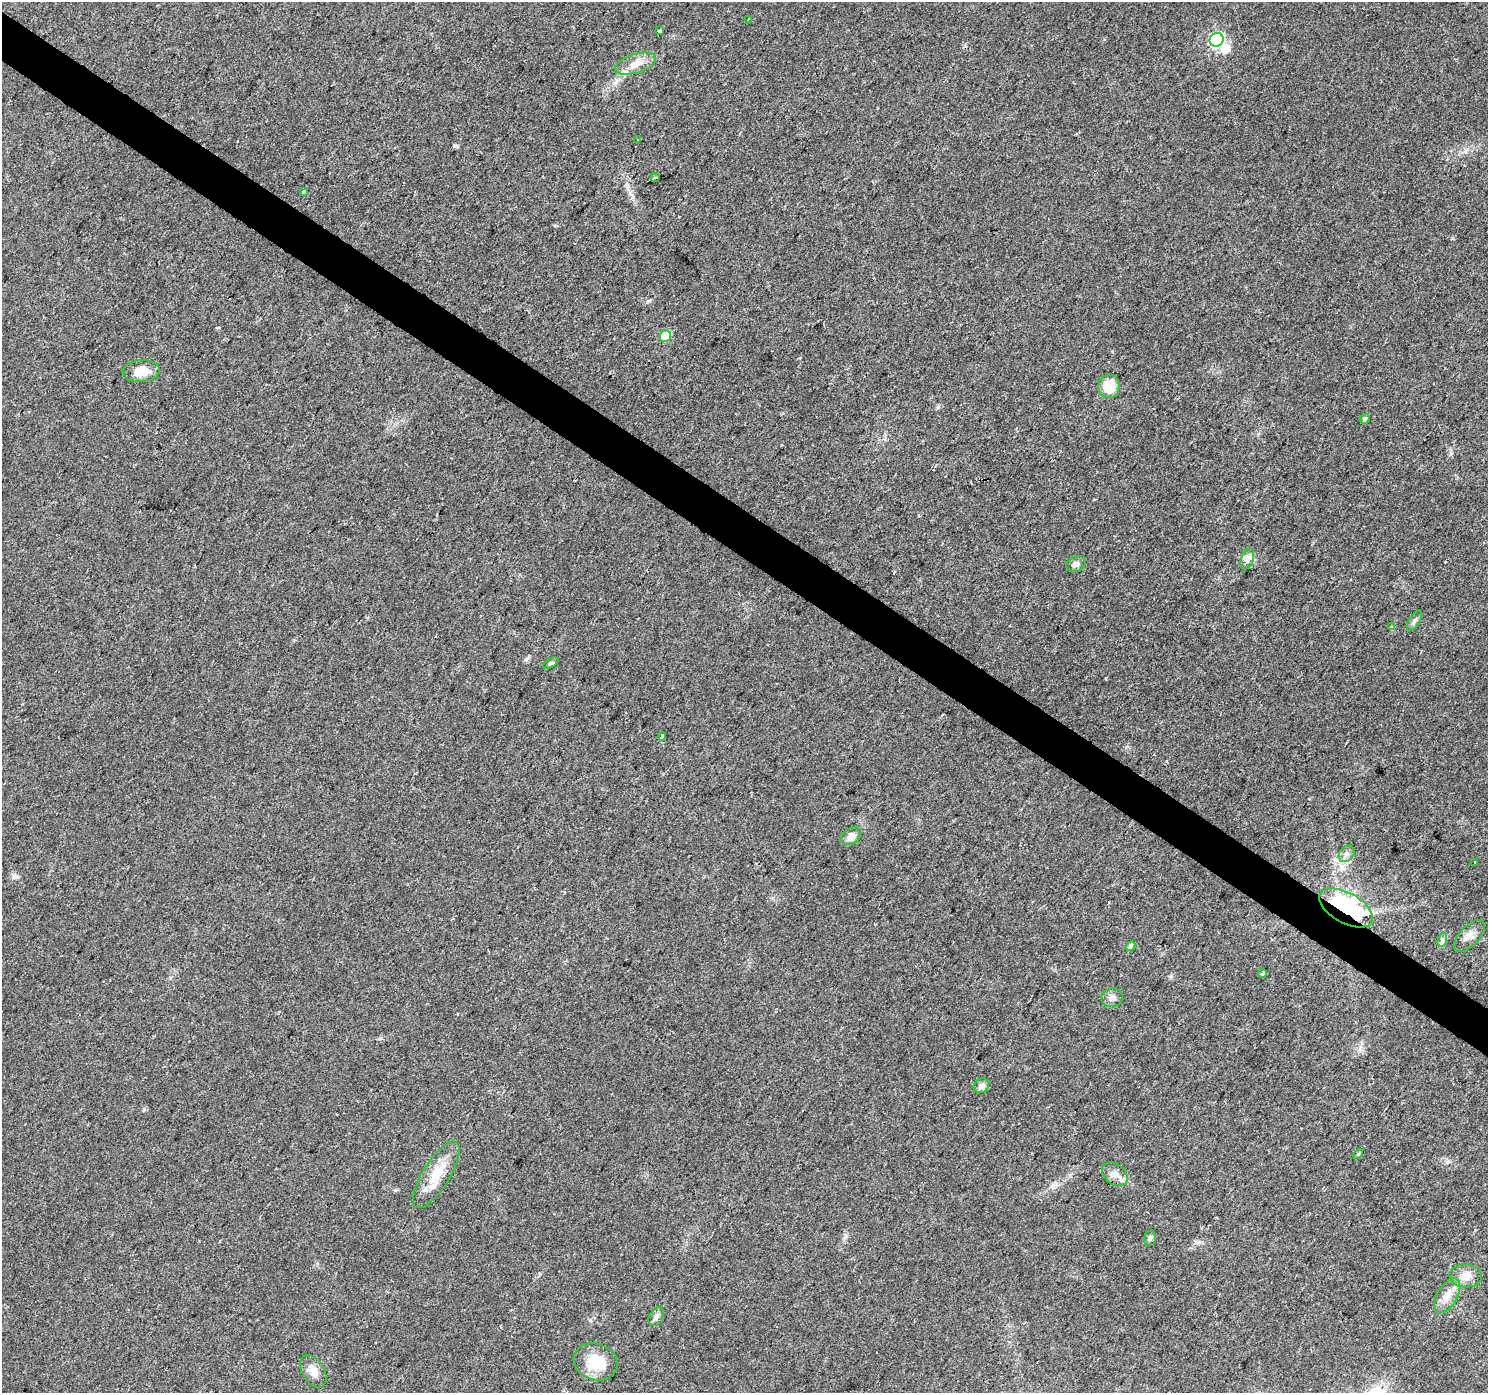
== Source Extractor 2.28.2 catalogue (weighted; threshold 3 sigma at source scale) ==
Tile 11 of 4 x 4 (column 3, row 3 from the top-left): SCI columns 2978-4463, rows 1641-3031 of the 5949 x 5997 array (HDU 1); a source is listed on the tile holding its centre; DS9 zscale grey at full resolution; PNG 1490 x 1395 px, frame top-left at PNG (2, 2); each listed source drawn as its Kron ellipse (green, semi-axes under 4 px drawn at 4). Shown black and unused: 3% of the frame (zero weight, under 2 of 3 exposures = <1% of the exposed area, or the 3 px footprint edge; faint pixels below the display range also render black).
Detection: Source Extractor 2.28.2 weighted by HDU 2 'WHT'; one run over the whole footprint, this tile lists its part. Background 0.0542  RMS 0.006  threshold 0.027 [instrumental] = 3 sigma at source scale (4.5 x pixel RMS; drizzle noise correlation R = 1.50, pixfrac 1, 0.0396/0.0396 arcsec/px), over >= 5 px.
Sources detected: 39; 1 inside a brighter object's white glare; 2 cosmic-ray / hot-pixel residue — neither listed nor drawn; the other 36 listed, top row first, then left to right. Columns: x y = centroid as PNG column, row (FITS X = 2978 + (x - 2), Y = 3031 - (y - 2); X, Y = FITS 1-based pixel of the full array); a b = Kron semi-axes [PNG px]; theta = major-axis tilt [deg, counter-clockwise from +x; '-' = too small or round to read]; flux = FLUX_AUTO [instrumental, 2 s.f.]
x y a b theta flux
748 19 3 3 - 1.5
660 31 3 3 - 2.7
1217 40 7 6 - 87
635 64 21 9 17 7.7
638 139 3 2 - 0.94
655 178 4 3 - 5.6
303 191 3 3 - 2.8
665 336 6 5 - 21
141 371 18 11 4 9.9
1109 386 12 10 -90 13
1365 419 5 4 - 1.2
1247 559 11 6 69 2.6
1076 564 10 7 27 2.4
1414 621 11 5 58 1.8
1391 627 4 3 - 1.5
551 663 8 4 29 1.2
662 736 4 3 - 11
851 836 10 8 37 4.5
1347 854 9 7 51 2.4
1474 862 3 3 - 4.2
1346 908 29 15 -29 90
1469 936 20 10 47 5.1
1442 940 7 4 72 1.5
1131 946 5 4 - 3
1262 974 4 3 - 1.7
1112 998 11 9 9 2.7
981 1086 8 7 - 2.7
1358 1154 5 4 - 0.71
1115 1174 14 10 -38 5.1
436 1175 38 13 58 15
1150 1238 8 6 73 1.4
1466 1276 16 11 -3 6.9
1447 1296 19 10 59 6.8
656 1317 10 7 62 2.4
596 1362 22 18 -20 18
313 1371 18 11 -59 5.3
Overlapping masked pixels (flux is a lower limit): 2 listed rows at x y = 655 178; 1346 908
Unlisted compact peaks at least as high as the median listed source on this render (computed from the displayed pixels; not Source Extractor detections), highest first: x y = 456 146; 526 659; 938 407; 14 876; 395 1190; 144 1109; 1171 977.